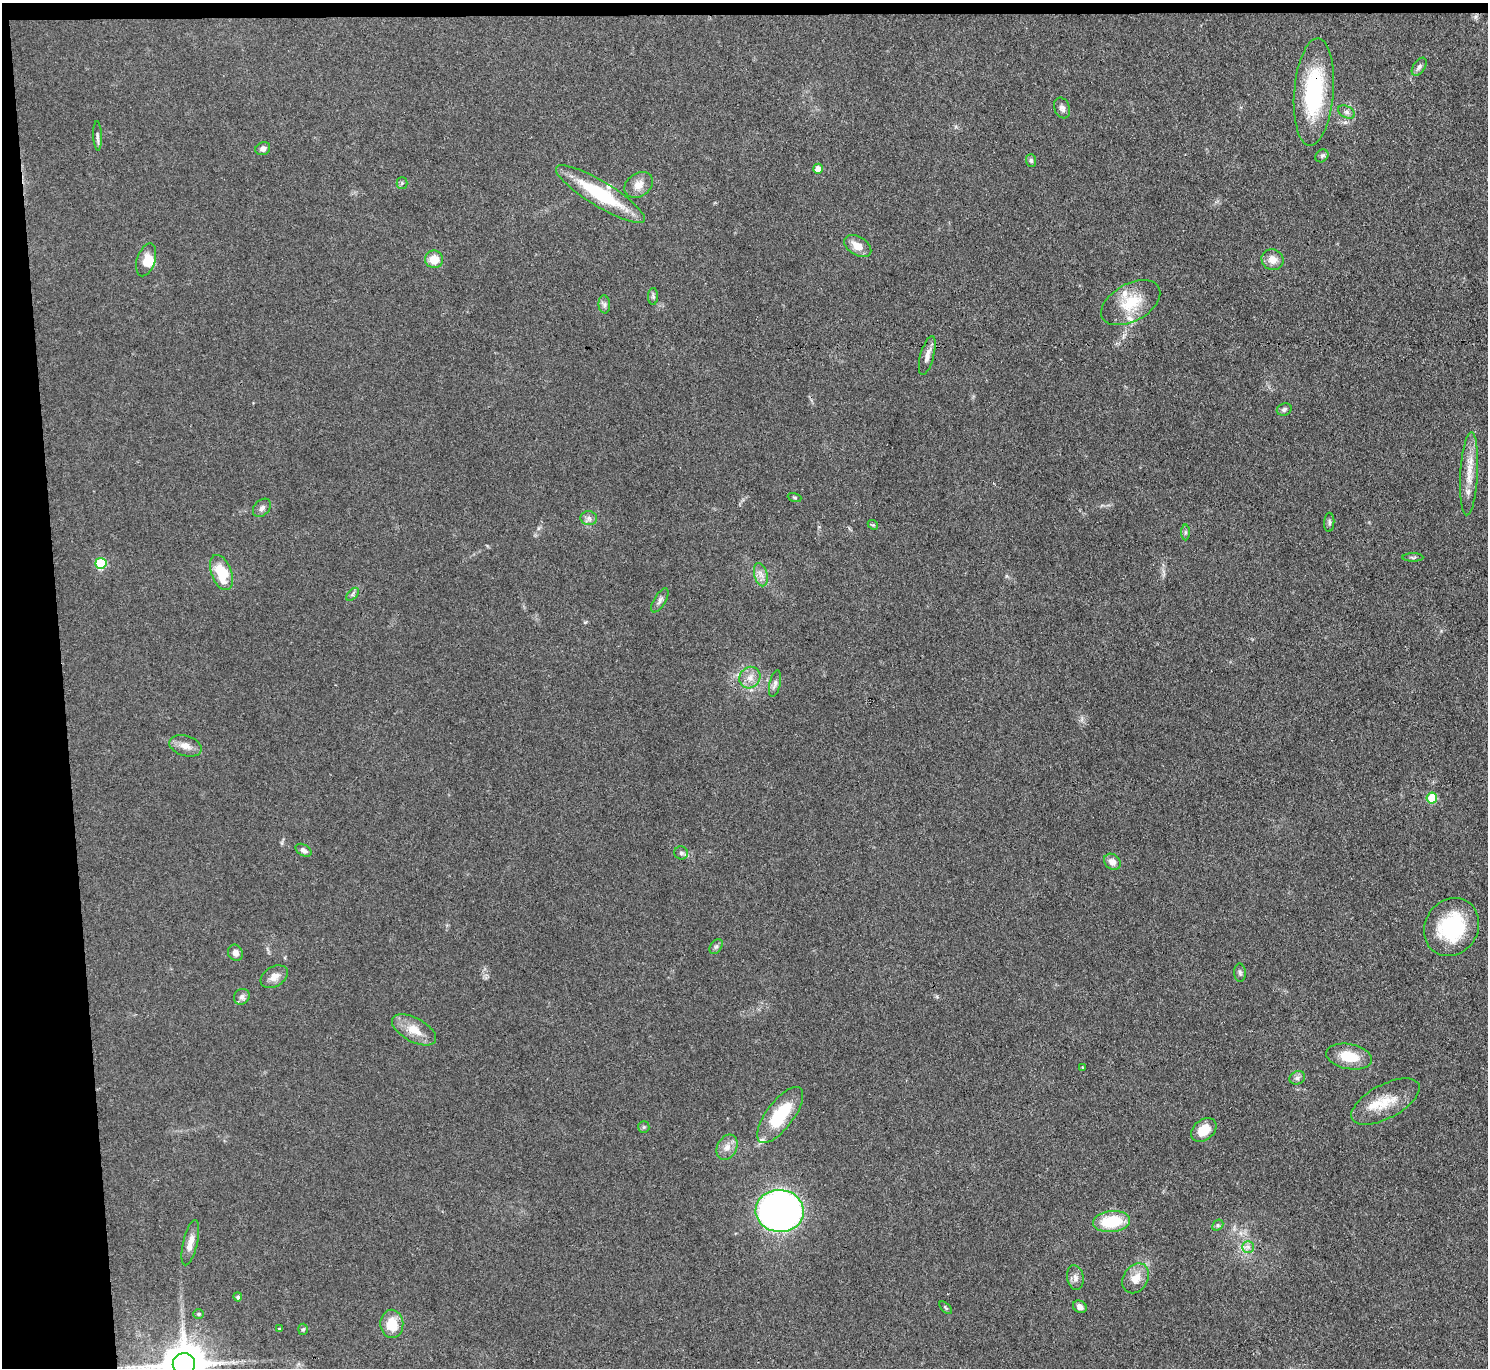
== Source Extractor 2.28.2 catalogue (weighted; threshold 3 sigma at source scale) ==
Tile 1 of 3 x 3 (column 1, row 1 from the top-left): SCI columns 1-1486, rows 2857-4222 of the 4458 x 4433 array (HDU 1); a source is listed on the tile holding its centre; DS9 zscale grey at full resolution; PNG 1490 x 1370 px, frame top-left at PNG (2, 3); each listed source drawn as its Kron ellipse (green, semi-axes under 4 px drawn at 4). Shown black and unused: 5% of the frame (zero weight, under 3 of 4 exposures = <1% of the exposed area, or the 3 px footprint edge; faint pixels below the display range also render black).
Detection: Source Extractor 2.28.2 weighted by HDU 2 'WHT'; one run over the whole footprint, this tile lists its part. Background 0.0958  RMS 0.0066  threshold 0.0298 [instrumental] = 3 sigma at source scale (4.5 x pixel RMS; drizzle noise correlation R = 1.50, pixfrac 1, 0.05/0.05 arcsec/px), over >= 5 px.
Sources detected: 78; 1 inside a brighter object's white glare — neither listed nor drawn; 6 inside a brighter listed object's ellipse — not listed separately; the other 71 listed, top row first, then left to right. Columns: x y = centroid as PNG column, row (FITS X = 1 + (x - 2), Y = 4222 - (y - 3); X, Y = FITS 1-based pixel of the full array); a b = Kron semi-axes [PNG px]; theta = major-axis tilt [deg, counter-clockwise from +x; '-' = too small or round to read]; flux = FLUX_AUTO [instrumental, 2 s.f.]
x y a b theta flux
1419 67 10 6 55 2.1
1314 92 54 19 85 67
1062 108 11 7 -69 2.7
1347 112 9 6 -27 2.1
97 136 15 4 -88 1.8
263 149 7 6 - 2.6
1322 156 7 5 44 1.6
1031 161 6 5 - 1.4
818 169 5 5 - 6.2
402 183 5 5 - 1
639 185 15 11 36 6.6
600 194 51 12 -31 45
858 246 15 9 -31 7.8
434 259 9 8 - 9.4
146 260 17 9 72 7.7
1273 260 11 10 - 5.8
653 296 8 5 -89 1.4
1131 303 32 19 29 23
604 304 9 6 -84 2
927 355 20 6 75 4.7
1284 409 7 6 - 1.5
1469 474 41 9 87 13
794 497 7 3 -19 0.8
262 508 10 7 46 2.4
589 518 8 7 - 2.4
1329 522 9 5 86 1.6
873 525 6 4 -41 0.91
1186 532 8 4 90 1.2
1413 557 10 4 0 1.3
101 563 5 5 - 39
221 572 18 10 -69 22
761 575 12 6 -74 3.7
352 594 8 4 46 1.4
660 600 13 6 59 2.4
750 678 11 10 - 5.4
775 683 13 5 77 2.7
185 746 17 10 -17 6
1432 798 6 5 - 27
304 850 9 5 -31 2.1
681 853 7 6 - 1.9
1112 862 9 7 -40 4.2
1451 927 30 26 56 49
716 947 8 5 53 1.6
235 953 8 7 - 3.2
1240 973 9 6 -88 1.7
274 977 14 10 33 5.6
242 997 8 7 - 2.4
414 1030 24 12 -28 12
1349 1057 23 12 -11 16
1082 1067 4 2 - 0.45
1297 1078 8 6 26 1.9
1385 1102 37 17 28 18
780 1115 33 13 53 35
644 1127 6 5 - 1.2
1204 1130 14 10 40 12
727 1147 13 9 62 5.3
780 1211 24 21 -4 310
1112 1221 18 10 6 28
1218 1225 6 4 44 1.2
190 1243 23 7 77 5.9
1248 1247 6 6 - 2.1
1075 1278 12 8 -80 3.3
1136 1278 16 12 58 8.8
238 1297 4 4 - 1.2
1080 1307 7 6 - 3.4
946 1308 8 4 -45 0.96
198 1314 5 4 - 0.91
392 1324 14 11 -87 15
279 1329 3 3 - 0.84
303 1329 5 5 - 1.1
184 1364 11 11 - 2600
Overlapping masked pixels (flux is a lower limit): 1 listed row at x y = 1314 92
Isophote crosses this tile's border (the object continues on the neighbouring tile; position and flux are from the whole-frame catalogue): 1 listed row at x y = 184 1364